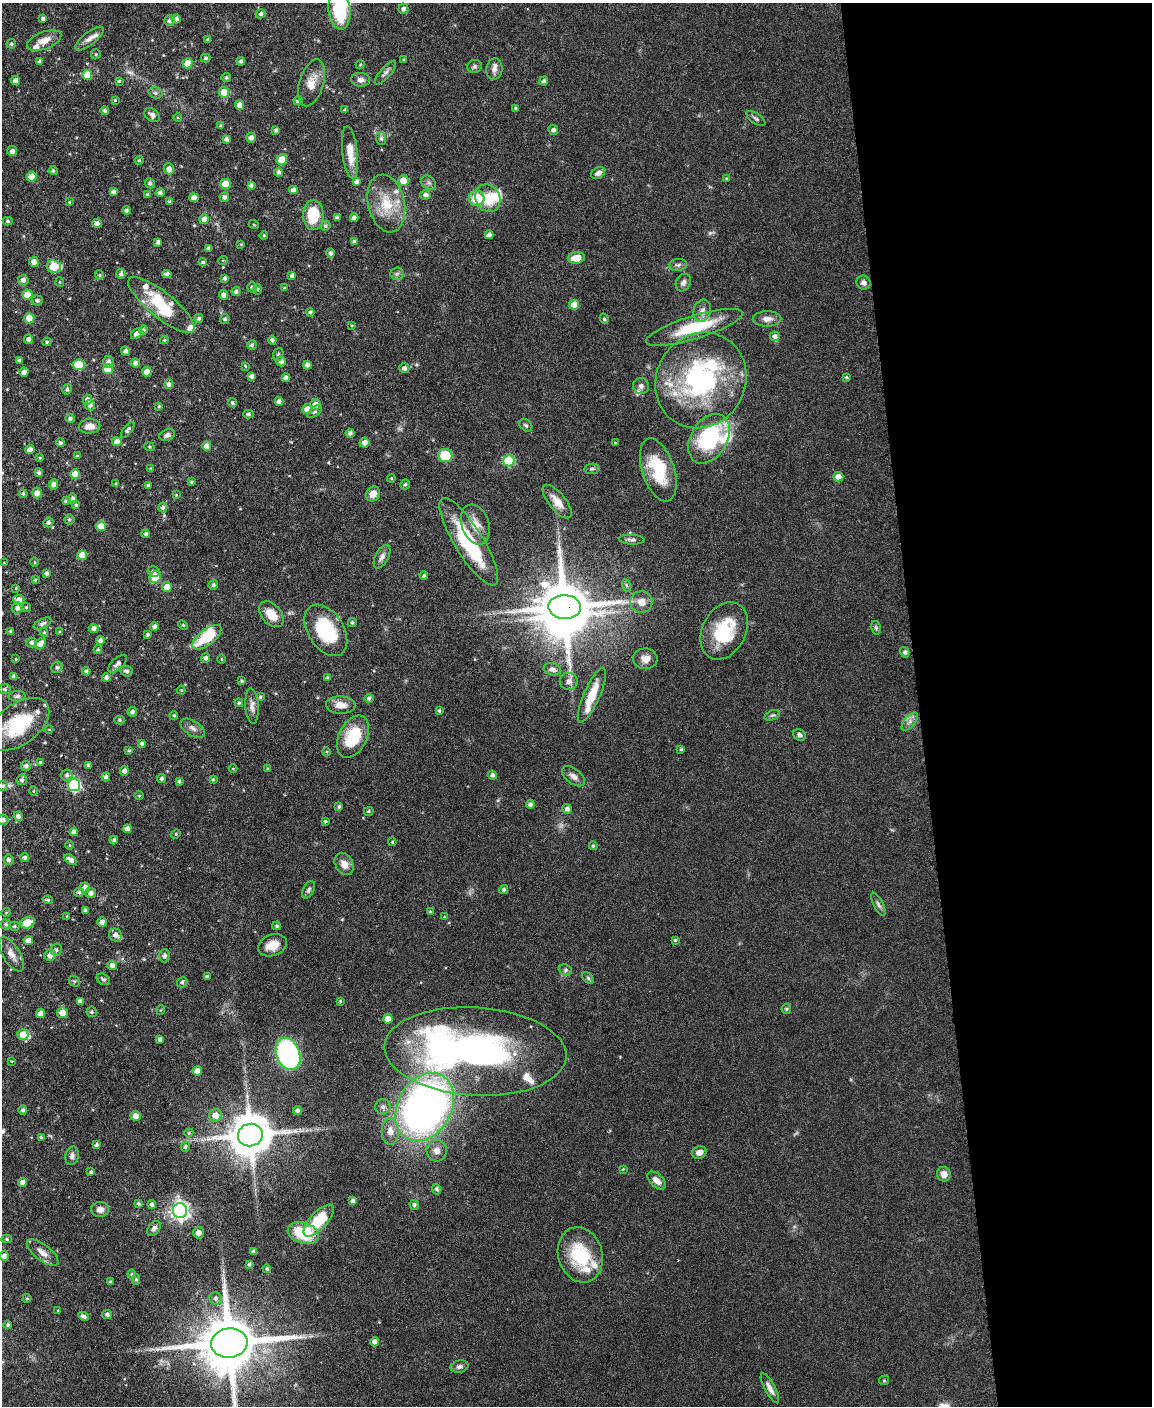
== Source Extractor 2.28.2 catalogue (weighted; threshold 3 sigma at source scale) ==
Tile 8 of 4 x 3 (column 4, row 2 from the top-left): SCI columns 3454-4603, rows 1645-3048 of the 4605 x 4580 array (HDU 1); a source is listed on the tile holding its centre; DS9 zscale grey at full resolution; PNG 1154 x 1408 px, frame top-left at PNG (2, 3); each listed source drawn as its Kron ellipse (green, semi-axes under 4 px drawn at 4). Shown black and unused: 20% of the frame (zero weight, under 3 of 6 exposures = <1% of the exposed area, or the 3 px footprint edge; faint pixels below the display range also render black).
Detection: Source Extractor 2.28.2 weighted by HDU 2 'WHT'; one run over the whole footprint, this tile lists its part. Background 0.0896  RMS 0.0041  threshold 0.017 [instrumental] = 3 sigma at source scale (4.09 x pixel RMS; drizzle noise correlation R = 1.36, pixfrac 0.8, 0.05/0.05 arcsec/px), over >= 5 px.
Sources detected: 443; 2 too faint to see at this stretch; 5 inside a brighter object's white glare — neither listed nor drawn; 22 inside a brighter listed object's ellipse — not listed separately; the other 414 listed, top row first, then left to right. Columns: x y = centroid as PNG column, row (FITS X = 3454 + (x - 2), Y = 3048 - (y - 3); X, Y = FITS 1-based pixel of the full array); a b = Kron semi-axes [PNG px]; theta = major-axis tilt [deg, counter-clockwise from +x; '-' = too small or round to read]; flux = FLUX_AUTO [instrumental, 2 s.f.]
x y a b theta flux
403 9 5 5 - 1.3
339 10 19 11 -84 20
261 14 5 4 - 1
43 19 3 3 - 0.91
176 19 4 4 - 1.4
170 21 5 5 - 1.2
89 39 17 6 38 2.6
44 40 18 8 21 4.3
208 40 3 3 - 0.69
11 44 5 4 - 0.67
96 54 5 4 - 0.43
206 58 5 4 - 0.72
404 60 3 3 - 0.48
241 61 4 4 - 0.79
40 62 4 3 - 1.2
188 63 5 5 - 6.8
360 65 4 3 - 0.32
474 66 7 6 - 0.86
494 69 11 8 81 2.1
385 73 15 5 49 1.5
87 75 5 5 - 6.2
226 78 5 5 - 0.65
361 80 9 7 -5 1.9
16 81 4 4 - 2.6
119 81 4 4 - 0.56
544 81 5 4 - 0.97
311 83 24 12 73 5.8
224 92 5 5 - 6.6
155 93 7 5 -21 1
115 100 4 4 - 0.4
298 101 5 4 - 1.1
239 105 4 4 - 3
516 108 3 3 - 0.56
105 110 4 4 - 0.98
345 110 3 3 - 0.8
152 115 9 6 -40 1.6
178 118 4 3 - 0.31
756 119 11 5 -34 0.89
221 126 4 3 - 0.72
276 130 4 4 - 0.96
553 130 5 4 - 1.2
251 138 5 5 - 1.7
381 138 6 5 - 0.98
226 139 4 4 - 1.2
12 151 5 5 - 1.5
350 152 26 7 -84 6.2
139 160 4 4 - 0.49
282 160 5 5 - 9.6
169 169 6 5 - 1.8
53 171 4 4 - 0.77
279 172 4 4 - 1.1
598 173 7 5 30 1.6
31 177 5 5 - 7.2
726 178 4 3 - 0.4
403 181 5 5 - 6.1
356 182 4 4 - 1.4
150 183 5 5 - 0.96
429 183 8 6 -43 1.2
226 184 5 5 - 8.9
251 185 4 4 - 1
293 190 4 4 - 1.9
113 192 4 4 - 1.3
160 192 4 4 - 1.1
148 194 4 4 - 0.67
425 195 5 4 - 1.5
224 197 5 4 - 1.3
194 198 4 4 - 3.3
477 198 8 7 - 9.5
488 198 14 12 -60 9.2
169 201 4 4 - 0.55
69 202 4 3 - 0.27
386 204 29 18 -77 12
127 210 4 4 - 1
313 215 15 10 90 15
337 218 4 3 - 0.87
354 218 4 4 - 1.4
204 219 5 5 - 3.1
8 221 5 4 - 0.66
97 223 4 4 - 1.9
254 225 5 3 - 0.35
325 226 5 4 - 0.78
264 235 4 4 - 0.41
489 235 4 4 - 1.8
158 242 4 3 - 1
354 242 4 3 - 0.93
241 244 4 4 - 0.32
209 248 4 3 - 1.1
331 253 4 4 - 1.1
576 258 9 5 7 5.6
223 260 5 3 - 0.32
34 262 5 5 - 2.8
203 262 4 3 - 0.65
678 265 9 6 7 1.1
54 266 7 6 - 14
121 274 5 5 - 1.1
167 274 4 4 - 1.1
397 274 6 6 - 0.91
99 275 5 4 - 0.47
292 275 4 4 - 0.97
225 278 4 4 - 0.88
23 280 5 5 - 1.6
60 282 5 3 - 0.29
683 283 9 7 63 1.5
863 283 7 6 - 1.5
252 287 5 4 - 0.75
284 288 4 3 - 0.44
257 289 5 3 - 0.45
236 291 4 4 - 0.92
27 295 5 5 - 5.5
223 295 5 4 - 1.6
37 300 5 5 - 0.95
161 305 41 12 -39 13
574 305 5 5 - 6.3
702 311 11 8 72 2.1
310 312 4 4 - 0.8
29 318 5 5 - 6.2
199 318 4 4 - 0.87
225 319 5 4 - 0.8
604 319 5 4 - 0.52
767 319 14 7 1 2.4
352 325 3 3 - 0.32
694 327 50 11 17 18
143 330 5 4 - 0.82
137 334 6 4 44 1.8
775 336 5 4 - 1.4
28 339 5 4 - 1.2
164 340 4 3 - 0.49
272 340 4 4 - 1.1
47 342 4 4 - 0.53
252 345 5 4 - 0.67
125 351 4 4 - 0.99
278 354 6 5 - 0.61
19 360 4 3 - 0.71
281 361 5 5 - 1.6
108 362 6 5 - 1.6
135 363 4 4 - 1.4
79 365 6 5 - 14
307 365 4 4 - 1.5
245 366 4 3 - 0.38
404 368 5 4 - 1.4
108 369 5 5 - 8.2
24 372 4 4 - 1.9
147 372 5 4 - 4.7
252 376 4 4 - 1.4
846 377 3 3 - 0.51
286 378 4 4 - 2
701 380 49 44 60 61
169 384 5 4 - 1.3
641 386 8 8 - 1.4
67 389 5 4 - 0.72
87 400 5 4 - 1.5
279 401 4 4 - 1.8
233 403 5 4 - 0.72
315 404 5 5 - 2.8
90 405 5 5 - 1.5
159 406 4 3 - 0.53
307 409 5 5 - 4.3
315 412 8 4 39 0.81
248 414 5 4 - 0.69
70 419 4 4 - 0.96
526 425 7 5 -45 0.82
90 426 10 7 4 3.2
128 430 9 4 51 0.99
350 433 4 4 - 1.3
167 435 8 5 18 1.3
709 439 27 18 59 37
117 442 5 4 - 3.3
615 442 4 2 - 0.26
60 443 4 4 - 0.88
364 443 5 4 - 2
207 446 5 4 - 3.9
149 447 5 4 - 0.42
30 450 4 4 - 3.2
445 455 7 6 - 12
77 456 4 3 - 0.52
40 458 4 4 - 0.46
509 461 5 5 - 25
151 469 4 4 - 0.72
592 469 8 5 8 0.77
658 470 33 16 -72 17
39 473 4 4 - 1.2
75 474 5 5 - 4.5
838 477 5 4 - 3.2
391 478 4 4 - 0.48
191 482 4 4 - 0.63
53 484 5 4 - 1.8
116 484 3 3 - 0.55
405 484 5 5 - 0.7
148 485 3 3 - 0.71
37 493 5 4 - 2.3
23 494 4 3 - 0.6
373 494 8 6 55 3.5
176 495 4 4 - 0.31
72 499 5 5 - 1.4
66 501 4 4 - 1.2
557 502 20 8 -51 4.8
76 505 4 3 - 0.6
163 507 5 4 - 1.1
69 519 5 5 - 0.72
48 522 5 4 - 0.97
475 525 20 13 -70 5.7
101 526 5 5 - 4.3
146 534 4 4 - 0.81
632 540 13 5 -3 1.1
469 542 50 14 -58 32
82 555 5 4 - 5.1
382 557 13 6 61 1.8
34 562 5 3 - 0.37
4 563 3 3 - 0.33
153 571 6 5 - 1.1
47 573 4 3 - 1.1
424 575 4 3 - 0.6
155 577 6 5 - 11
35 580 4 4 - 0.42
213 585 5 4 - 0.85
626 585 6 4 -71 0.58
167 587 5 4 - 4.7
16 588 3 3 - 0.29
19 600 6 5 - 3.4
641 602 11 10 - 3.4
26 607 5 4 - 0.47
565 607 16 12 -3 2000
17 608 6 5 - 1.6
271 614 15 9 -48 5.7
42 623 10 4 27 0.93
352 623 4 4 - 0.66
183 625 5 3 - 0.42
154 627 4 4 - 1.5
94 628 5 4 - 1.4
876 628 7 5 -75 0.69
326 630 28 18 -57 23
11 631 4 4 - 0.76
724 631 30 21 63 20
44 632 4 4 - 0.39
60 632 3 3 - 0.38
148 634 4 3 - 0.66
207 637 17 8 38 18
100 640 4 4 - 1.4
32 643 5 5 - 1.1
40 644 6 5 - 2.9
98 649 4 4 - 0.64
905 652 5 4 - 0.94
206 658 5 4 - 1.2
16 659 3 3 - 0.29
222 659 4 3 - 0.39
645 659 12 10 0 2.9
118 664 11 5 42 1.8
57 667 6 5 - 0.66
552 669 9 6 -14 1.4
86 671 4 3 - 0.71
127 671 6 5 - 1.1
14 676 4 3 - 1.1
106 677 4 4 - 1.3
328 678 4 4 - 0.64
242 681 4 3 - 0.61
569 681 9 8 - 1.8
5 689 6 5 - 0.65
181 690 4 4 - 0.42
592 695 29 8 66 9
17 696 8 5 1 0.93
260 697 4 4 - 0.53
369 698 4 4 - 0.94
239 703 4 4 - 0.61
341 705 15 8 -3 4.3
252 706 18 7 -86 2.4
439 710 4 3 - 0.62
132 712 5 4 - 1.2
174 715 4 4 - 0.51
772 715 8 4 19 0.77
120 720 5 4 - 0.61
910 722 11 5 51 1.7
19 724 35 20 36 22
193 728 14 7 -32 1.9
49 730 4 3 - 0.3
799 735 7 5 -28 0.98
353 737 22 14 63 16
142 743 4 4 - 0.95
681 749 3 3 - 0.56
129 750 4 4 - 0.62
327 752 4 3 - 0.37
40 762 4 3 - 0.57
88 765 4 4 - 0.65
26 766 5 5 - 1.3
233 768 4 3 - 0.32
268 769 4 4 - 0.62
124 771 4 4 - 1.6
67 775 5 5 - 1.1
492 775 4 4 - 1.2
573 776 13 7 -38 2.1
106 777 4 4 - 1.2
161 778 4 4 - 0.87
213 779 4 3 - 0.55
22 780 5 5 - 0.91
179 781 4 3 - 0.72
74 785 6 6 - 51
3 786 5 5 - 0.74
33 791 5 3 - 0.32
139 796 5 3 - 0.33
530 804 4 4 - 1.3
339 807 3 3 - 0.69
567 809 5 5 - 1.5
369 811 5 4 - 0.65
18 816 5 4 - 1.5
3 820 5 5 - 1.5
325 821 4 3 - 0.59
127 829 4 4 - 2.9
74 832 4 4 - 1.4
176 834 5 4 - 0.47
114 840 4 4 - 0.85
392 842 4 3 - 0.39
69 845 5 3 - 0.31
593 846 4 3 - 0.53
25 857 4 4 - 0.87
9 860 5 5 - 1.3
71 860 7 4 -33 1.9
344 864 12 8 -60 3.1
85 888 5 5 - 2.5
504 889 4 4 - 0.76
308 890 9 5 62 1
79 892 5 4 - 0.78
91 893 5 5 - 1.7
48 900 5 4 - 0.58
878 904 13 5 -65 1.2
85 911 4 3 - 0.84
6 912 5 3 - 0.36
430 912 4 4 - 0.63
67 916 4 3 - 0.47
444 917 4 4 - 0.3
102 922 4 4 - 1.9
27 923 7 5 22 7.8
6 924 5 5 - 0.79
14 926 5 4 - 0.66
277 926 4 3 - 0.66
115 935 7 6 - 2
28 940 5 4 - 2.5
675 940 3 3 - 0.57
273 945 15 10 21 4.9
56 950 6 5 - 0.88
11 954 19 8 -58 3.1
50 955 5 5 - 3.2
164 956 6 5 - 1.2
112 965 5 4 - 1.6
565 970 7 5 -21 0.82
207 977 4 3 - 0.78
588 978 7 4 -45 0.66
103 979 7 5 -32 0.82
74 981 6 4 -42 0.59
182 982 5 5 - 0.9
80 1001 4 4 - 1.6
340 1001 3 3 - 0.45
786 1009 5 5 - 0.49
161 1010 5 3 - 0.3
92 1012 5 5 - 0.75
62 1013 5 5 - 4
40 1014 4 4 - 3
388 1019 5 4 - 4.6
23 1034 5 5 - 5.6
160 1039 4 4 - 1.3
475 1051 91 44 -4 150
288 1054 17 11 -70 70
12 1061 4 2 - 0.24
197 1071 5 4 - 3.8
383 1107 7 7 - 1.3
425 1107 36 27 60 230
23 1110 5 4 - 0.9
298 1110 4 4 - 1.1
216 1115 6 6 - 3.8
135 1116 5 5 - 2.7
390 1131 13 8 -89 3.3
189 1133 5 4 - 0.48
250 1135 12 11 - 1500
41 1138 3 3 - 0.59
96 1145 4 4 - 0.9
185 1147 5 4 - 0.74
437 1150 11 10 - 2.8
699 1152 7 6 - 1.9
72 1156 9 6 77 1.3
623 1169 3 3 - 0.26
91 1172 4 3 - 0.79
944 1174 7 7 - 2.7
657 1181 11 6 -44 2.5
22 1182 4 4 - 2.4
437 1189 5 4 - 1.1
353 1201 4 4 - 1.6
138 1203 4 3 - 0.74
152 1205 4 4 - 1.1
414 1205 5 4 - 0.91
100 1210 9 7 6 2
180 1211 7 7 - 170
319 1221 20 8 47 16
154 1228 8 5 53 1.4
199 1233 6 5 - 1.9
303 1233 16 10 -17 17
7 1239 5 4 - 0.61
43 1252 19 7 -38 3.3
254 1252 4 4 - 1.5
580 1255 28 22 -73 20
4 1256 5 4 - 1.6
249 1264 4 4 - 0.76
267 1269 4 4 - 0.66
132 1274 4 4 - 0.49
136 1279 5 4 - 0.64
110 1282 3 3 - 0.56
27 1298 4 4 - 0.49
216 1298 6 6 - 1.1
58 1310 4 2 - 0.27
107 1314 5 4 - 0.91
83 1316 5 3 - 1.2
8 1325 4 4 - 0.74
375 1342 4 4 - 2.3
229 1343 18 14 7 3300
460 1367 9 6 14 1.4
884 1380 5 4 - 0.45
770 1388 17 5 -62 2.4
Overlapping masked pixels (flux is a lower limit): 1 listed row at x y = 565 607
Isophote crosses this tile's border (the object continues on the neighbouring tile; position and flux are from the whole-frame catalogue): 4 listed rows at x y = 339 10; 3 786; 3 820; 229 1343